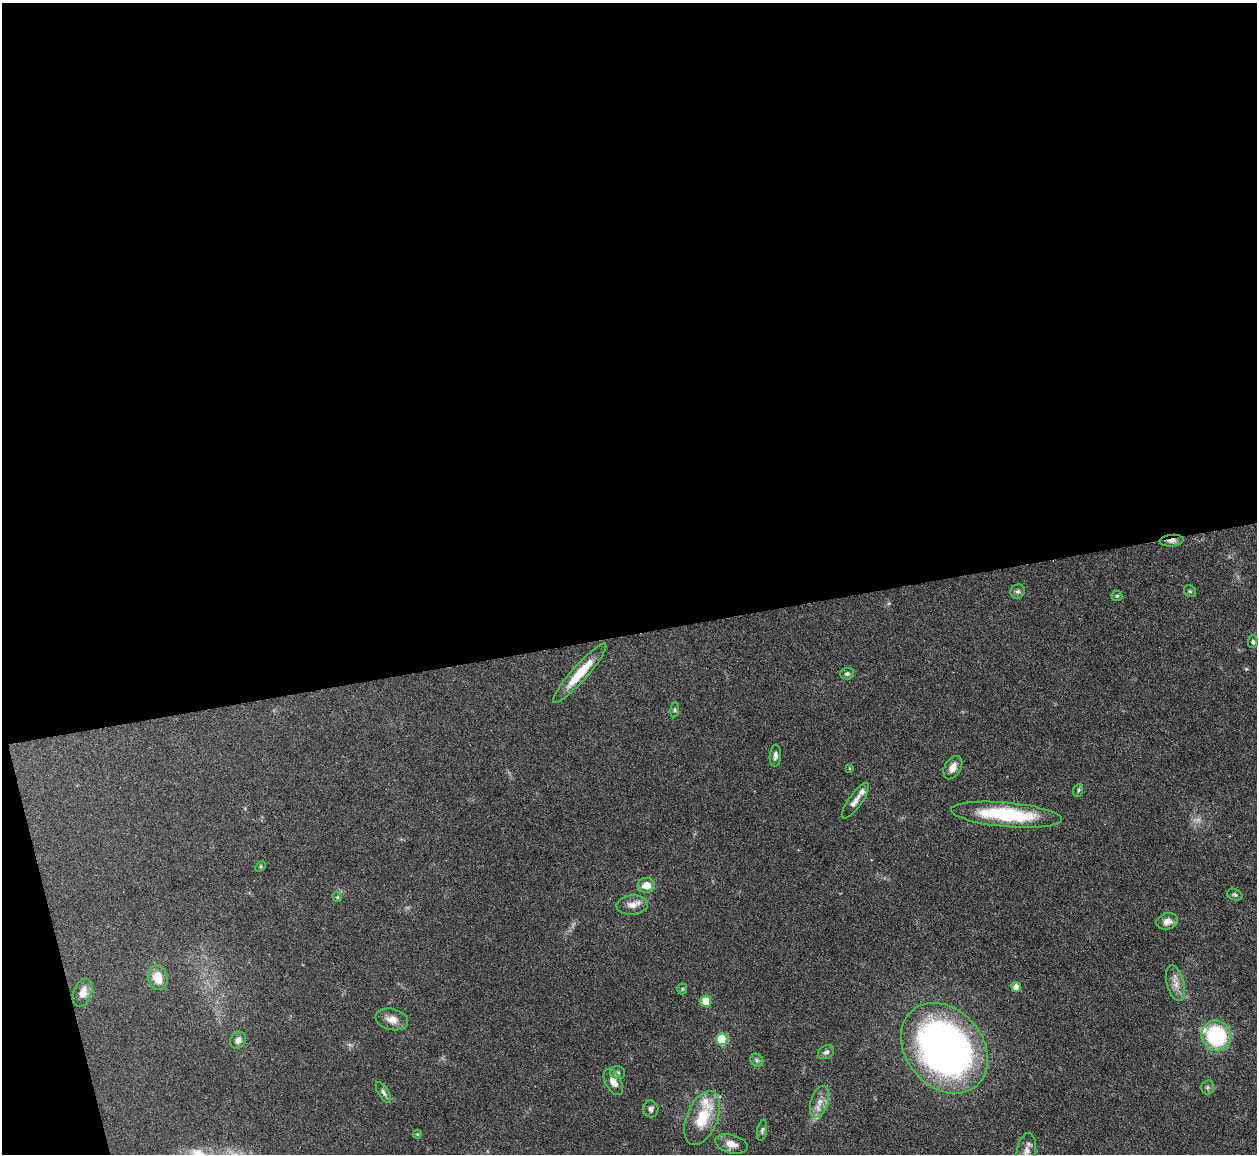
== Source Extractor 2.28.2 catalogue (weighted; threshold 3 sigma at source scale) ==
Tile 1 of 4 x 4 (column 1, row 1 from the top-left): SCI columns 1-1255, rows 3714-4865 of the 5021 x 5000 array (HDU 1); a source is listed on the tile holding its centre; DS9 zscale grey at full resolution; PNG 1259 x 1156 px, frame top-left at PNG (2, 3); each listed source drawn as its Kron ellipse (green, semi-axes under 4 px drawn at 4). Shown black and unused: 56% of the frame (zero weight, under 3 of 6 exposures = <1% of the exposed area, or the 3 px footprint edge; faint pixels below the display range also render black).
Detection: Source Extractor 2.28.2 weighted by HDU 2 'WHT'; one run over the whole footprint, this tile lists its part. Background 0.146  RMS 0.0041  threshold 0.0169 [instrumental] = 3 sigma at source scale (4.09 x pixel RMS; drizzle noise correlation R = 1.36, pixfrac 0.8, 0.05/0.05 arcsec/px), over >= 5 px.
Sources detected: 48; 1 too faint to see at this stretch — neither listed nor drawn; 3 inside a brighter listed object's ellipse — not listed separately; the other 44 listed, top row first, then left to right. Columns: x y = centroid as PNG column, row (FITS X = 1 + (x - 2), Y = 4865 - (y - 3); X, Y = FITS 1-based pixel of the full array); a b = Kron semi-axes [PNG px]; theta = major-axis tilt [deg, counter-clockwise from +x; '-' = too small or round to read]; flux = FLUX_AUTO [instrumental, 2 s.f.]
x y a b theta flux
1172 541 12 6 5 1.7
1018 591 7 6 - 1
1190 591 6 5 - 0.66
1117 596 5 5 - 0.55
1253 642 6 5 - 0.72
580 673 39 8 48 12
847 674 7 6 - 0.94
675 710 7 4 83 0.59
775 756 11 5 85 1.4
849 768 4 3 - 0.32
953 768 12 8 60 3.5
1078 790 6 5 - 0.6
855 801 21 6 55 2.7
1006 815 56 12 -5 30
260 866 6 4 45 0.46
646 885 9 7 6 4.3
1235 895 8 5 -20 0.82
337 897 5 4 - 0.44
632 905 16 9 5 3.5
1167 921 11 8 17 3
158 978 12 9 -74 6.4
1176 983 18 8 -75 3.7
1016 987 5 4 - 2.9
682 989 5 5 - 0.54
83 993 14 9 70 4
706 1001 6 5 - 7.4
392 1019 16 10 -13 3.4
1216 1036 16 14 -60 34
722 1039 6 5 - 22
238 1040 9 7 53 1.8
944 1048 50 38 -50 190
826 1052 8 6 29 1.3
757 1060 7 6 - 0.92
618 1073 7 6 - 0.98
613 1082 14 8 -60 3.6
1208 1087 7 7 - 0.96
383 1092 12 5 -58 1.2
820 1102 16 8 73 3.7
651 1109 8 7 - 1.3
702 1118 29 15 67 13
762 1130 10 5 79 0.86
417 1134 4 4 - 0.4
731 1144 17 9 -14 4
1026 1151 18 9 81 3
Overlapping masked pixels (flux is a lower limit): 1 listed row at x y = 1172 541
Isophote crosses this tile's border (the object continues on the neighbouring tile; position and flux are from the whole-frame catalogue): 1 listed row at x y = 1026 1151